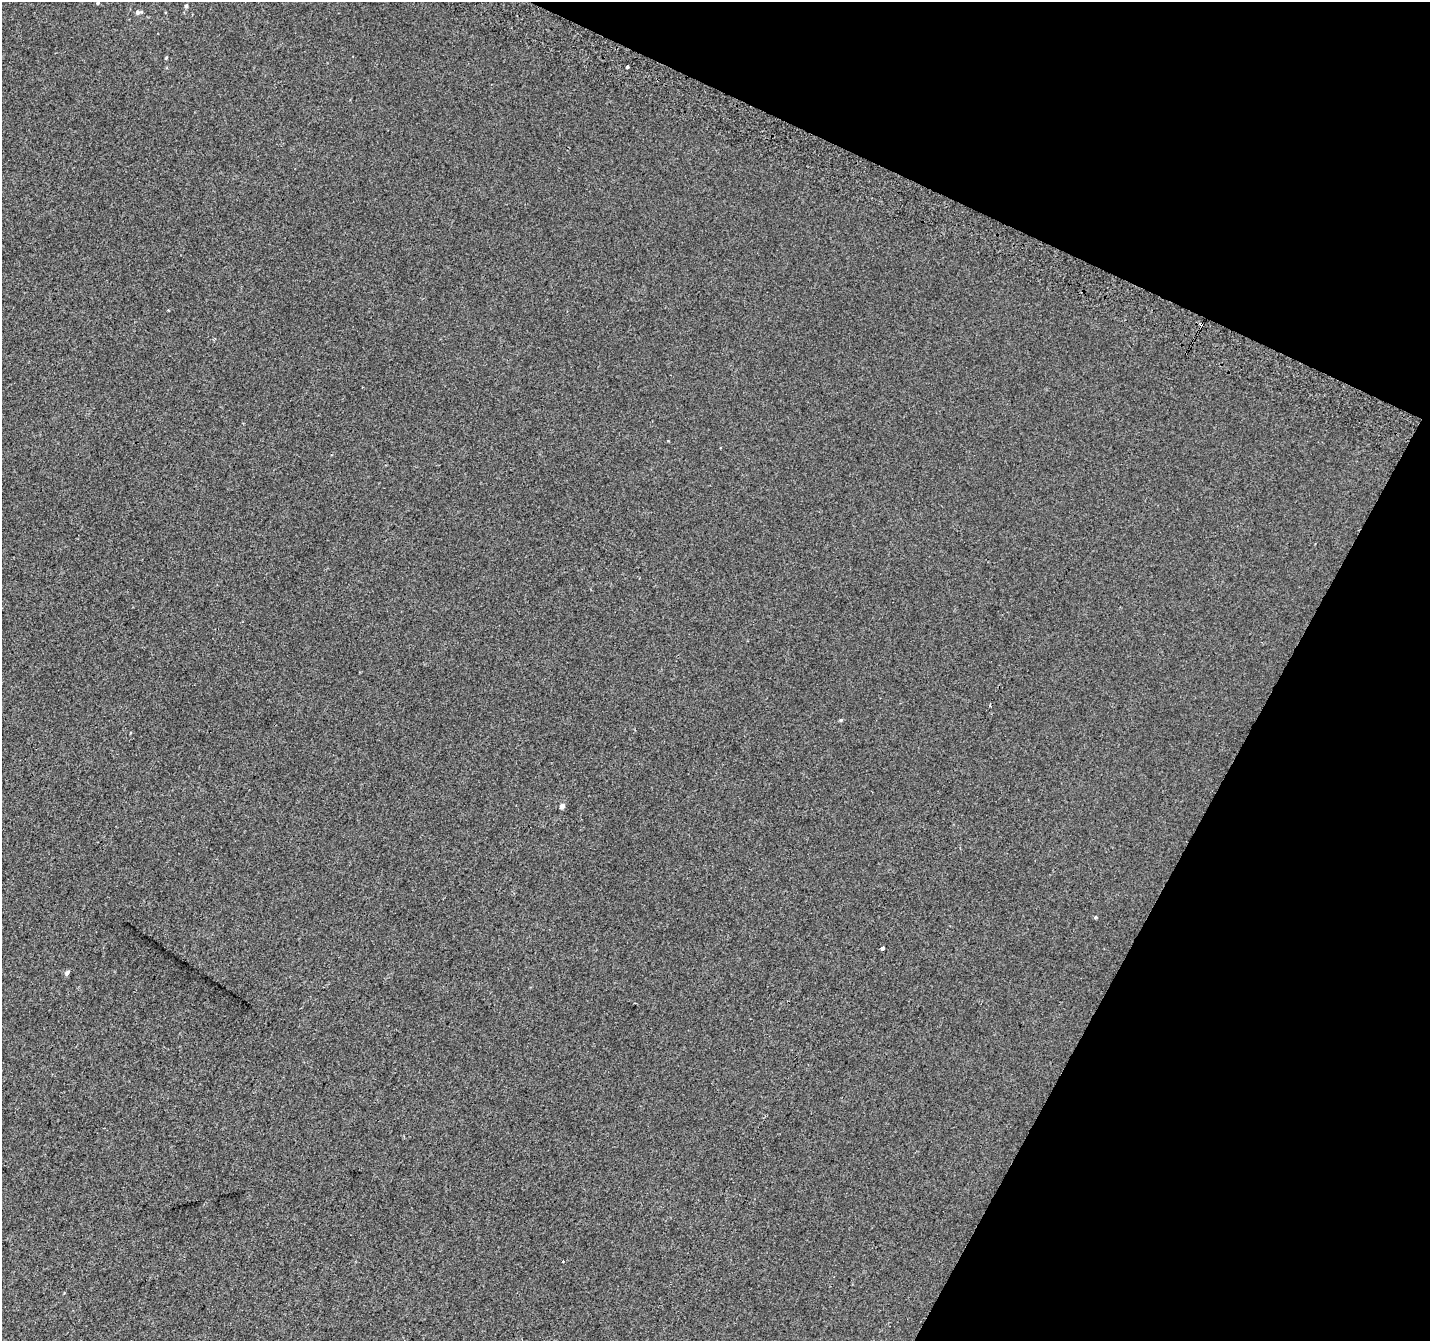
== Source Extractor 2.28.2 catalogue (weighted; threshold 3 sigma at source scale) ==
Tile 8 of 4 x 4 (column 4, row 2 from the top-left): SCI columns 4311-5738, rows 2983-4321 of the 5758 x 5899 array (HDU 1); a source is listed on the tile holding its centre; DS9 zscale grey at full resolution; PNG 1432 x 1343 px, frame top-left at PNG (2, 2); no overlay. Shown black and unused: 23% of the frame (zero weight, under 2 of 3 exposures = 2% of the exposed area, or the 3 px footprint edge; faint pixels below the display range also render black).
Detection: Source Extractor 2.28.2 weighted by HDU 2 'WHT'; one run over the whole footprint, this tile lists its part. Background 0.00146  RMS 0.0073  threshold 0.0329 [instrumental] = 3 sigma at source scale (4.5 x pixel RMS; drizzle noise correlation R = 1.50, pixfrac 1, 0.0396/0.0396 arcsec/px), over >= 5 px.
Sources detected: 12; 2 cosmic-ray / hot-pixel residue — not listed; the other 10 listed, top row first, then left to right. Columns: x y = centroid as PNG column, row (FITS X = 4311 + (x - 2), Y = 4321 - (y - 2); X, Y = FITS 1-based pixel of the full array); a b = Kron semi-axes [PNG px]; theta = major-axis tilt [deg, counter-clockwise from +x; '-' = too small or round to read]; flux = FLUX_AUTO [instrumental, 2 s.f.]
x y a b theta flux
97 3 4 4 - 0.84
186 6 4 4 - 1.1
138 12 8 5 17 1.7
166 58 3 3 - 0.68
627 67 3 3 - 9.7
1201 324 4 3 - 9
562 806 5 4 - 3.8
1095 917 4 3 - 1.1
882 948 4 3 - 10
67 973 6 5 - 1.9
Overlapping masked pixels (flux is a lower limit): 1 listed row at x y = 1201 324
Unlisted compact peaks at least as high as the median listed source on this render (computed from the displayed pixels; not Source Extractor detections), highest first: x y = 841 720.